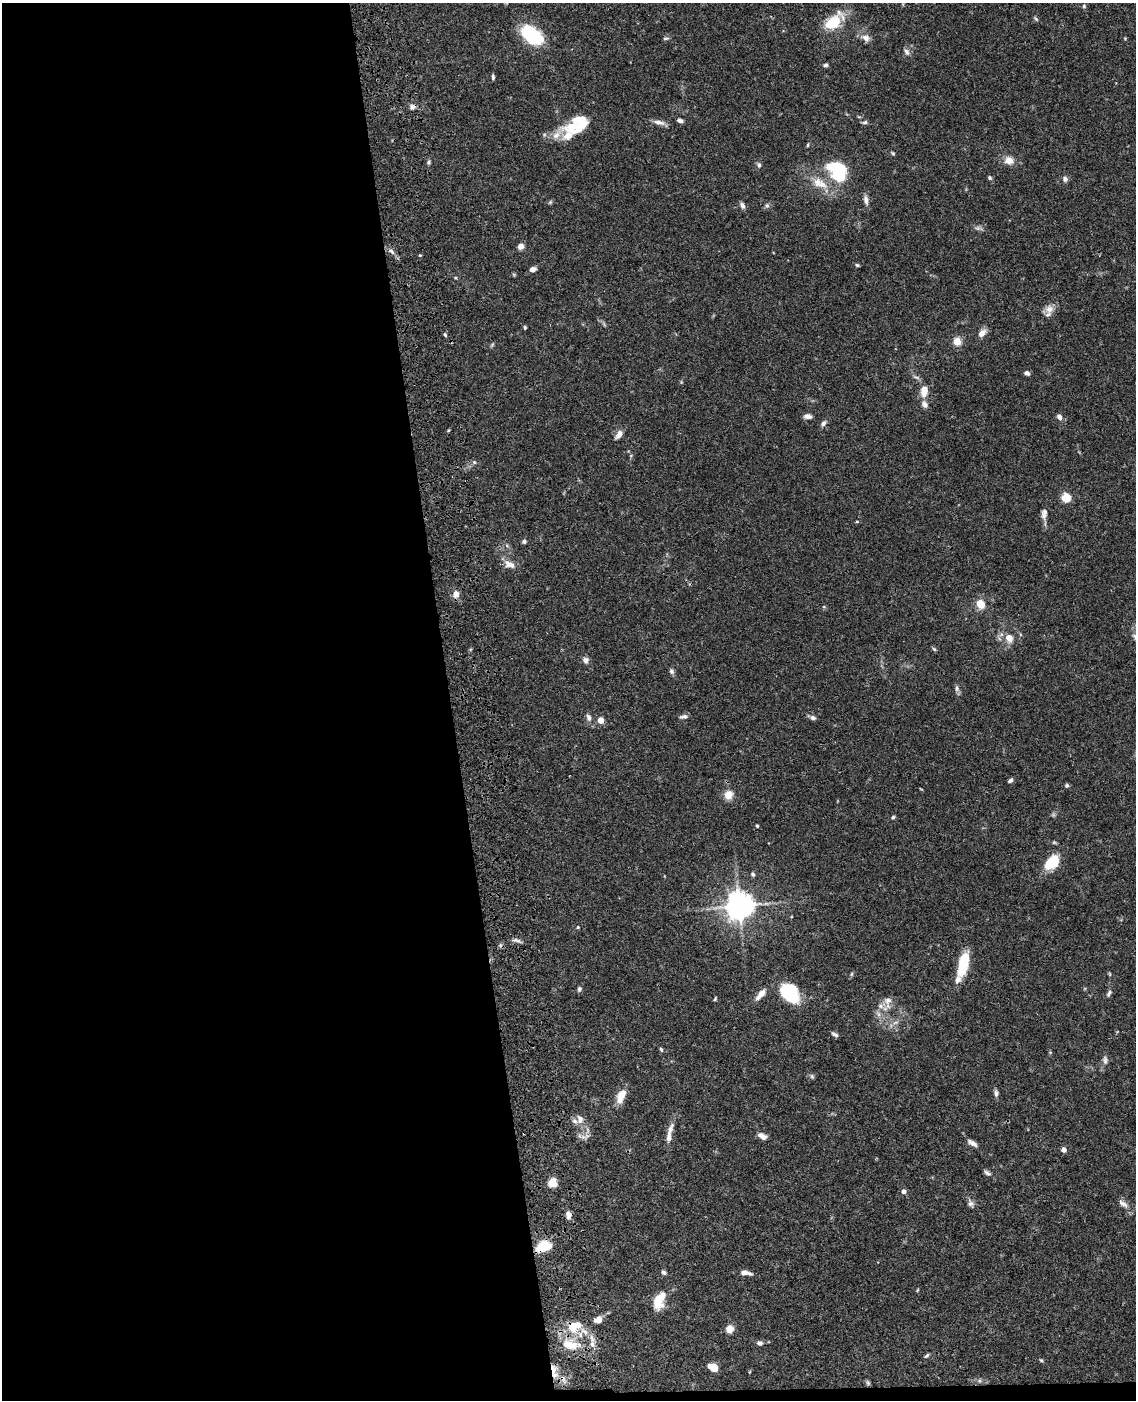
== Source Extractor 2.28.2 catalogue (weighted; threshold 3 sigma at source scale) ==
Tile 9 of 4 x 3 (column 1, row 3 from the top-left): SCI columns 119-1252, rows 255-1652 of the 4770 x 4604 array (HDU 1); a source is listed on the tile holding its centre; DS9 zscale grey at full resolution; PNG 1138 x 1402 px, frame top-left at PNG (2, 3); no overlay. Shown black and unused: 40% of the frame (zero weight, under 3 of 4 exposures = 6% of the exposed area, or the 3 px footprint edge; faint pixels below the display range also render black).
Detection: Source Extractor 2.28.2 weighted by HDU 2 'WHT'; one run over the whole footprint, this tile lists its part. Background 0.0574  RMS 0.003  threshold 0.0137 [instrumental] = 3 sigma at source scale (4.5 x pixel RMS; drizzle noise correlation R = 1.50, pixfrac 1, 0.05/0.05 arcsec/px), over >= 5 px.
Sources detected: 133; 1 too faint to see at this stretch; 2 inside a brighter object's white glare — not listed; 12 inside a brighter listed object's ellipse — not listed separately; the other 118 listed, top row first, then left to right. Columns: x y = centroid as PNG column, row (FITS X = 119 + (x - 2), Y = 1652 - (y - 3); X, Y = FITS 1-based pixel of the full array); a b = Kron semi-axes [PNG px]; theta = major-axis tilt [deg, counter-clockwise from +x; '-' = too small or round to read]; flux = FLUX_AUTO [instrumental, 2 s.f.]
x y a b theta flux
1084 6 5 4 - 0.43
1036 19 8 4 -54 0.48
834 23 22 16 38 8.9
532 35 25 16 -40 18
666 38 8 4 7 0.5
866 38 13 10 -25 2
907 52 10 6 -58 1
825 65 7 4 3 0.57
493 77 6 3 -87 0.6
412 107 8 7 - 1.2
859 117 6 3 -18 0.29
680 120 6 4 -25 0.93
659 122 16 6 -11 1.7
865 122 7 5 15 0.63
574 126 31 13 13 6.9
808 145 5 3 - 0.28
893 153 5 4 - 0.38
1009 160 10 9 - 2.8
429 162 6 5 - 0.52
759 165 8 5 -70 0.7
837 171 24 16 -51 20
990 178 6 5 - 0.5
1065 179 7 7 - 0.95
822 184 17 10 -33 3.9
866 200 14 6 -80 1.4
742 205 9 6 -63 0.99
767 206 7 6 - 0.7
978 228 11 6 -7 0.95
521 246 6 5 - 2.1
391 251 11 6 -33 1.2
857 265 5 4 - 0.43
533 269 6 5 - 1.6
514 275 6 4 -20 0.34
1049 309 13 12 - 2.3
525 327 4 4 - 0.42
982 333 10 7 47 2.3
445 335 6 4 -64 0.47
957 341 5 4 - 10
1027 373 6 5 - 0.9
924 391 11 7 84 3.9
925 404 9 6 -54 1.5
808 416 9 5 -5 1.4
1059 417 7 5 -57 1.2
824 423 9 6 51 0.95
619 434 11 6 52 1.8
474 462 6 6 - 0.55
1066 498 5 5 - 15
1044 514 14 7 83 1.6
857 522 5 3 - 0.31
524 541 5 5 - 0.56
509 564 17 10 -27 2.3
456 594 7 6 - 2.5
980 604 9 7 -60 4.8
1009 638 12 10 -58 2.9
934 649 6 4 -45 0.42
585 660 8 7 - 1.2
672 671 7 6 - 0.74
957 688 9 6 -79 0.88
589 717 10 6 -75 1.2
684 717 11 5 5 0.97
812 718 9 5 -23 1
601 720 4 4 - 4.9
1010 780 6 4 39 0.78
1067 785 5 5 - 0.53
728 795 10 9 - 3.2
893 817 5 4 - 0.44
757 826 4 3 - 0.33
1052 862 19 12 45 8
753 874 5 4 - 0.7
739 906 9 9 - 330
578 927 4 3 - 0.31
516 940 13 5 -9 1
963 965 22 8 75 15
851 974 6 4 88 0.38
1110 974 6 3 -71 0.33
579 989 7 5 89 0.67
790 993 21 15 -54 17
1109 993 10 5 60 0.8
761 994 16 6 50 2.6
715 999 5 3 - 0.37
881 1005 13 8 19 2.3
895 1022 9 4 10 0.83
835 1034 8 4 -32 0.75
661 1049 6 4 -71 0.47
1105 1060 12 7 -81 1.1
812 1076 7 5 -69 0.55
996 1093 10 5 -86 0.84
621 1096 17 9 67 4.4
580 1119 13 9 -80 2.1
670 1129 19 7 70 2.2
762 1136 12 7 -26 1.7
583 1137 15 5 -4 1.3
972 1143 15 6 -33 1.5
1064 1150 6 5 - 1.3
987 1173 9 5 -34 0.84
552 1183 5 5 - 15
903 1191 5 5 - 1.2
971 1204 9 8 - 1.1
1123 1204 15 7 -38 1.7
568 1215 9 6 -86 1.8
541 1247 15 8 42 7.3
663 1272 7 5 -40 0.69
745 1273 13 5 -8 1.8
917 1290 5 3 - 0.27
659 1301 21 11 71 6.2
598 1320 9 7 25 2.2
572 1327 14 10 -65 5.1
730 1329 8 8 - 2.6
584 1331 14 6 -35 2.5
760 1343 7 6 - 0.94
570 1344 27 13 -10 8.3
927 1356 7 4 44 0.52
1041 1360 5 4 - 0.37
713 1367 9 5 -27 4.9
554 1371 21 7 -80 3.2
749 1372 5 3 - 0.24
563 1379 15 5 -64 1.7
868 1383 8 5 -71 0.5
Overlapping masked pixels (flux is a lower limit): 7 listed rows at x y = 412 107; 516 940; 541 1247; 572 1327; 570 1344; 554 1371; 563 1379